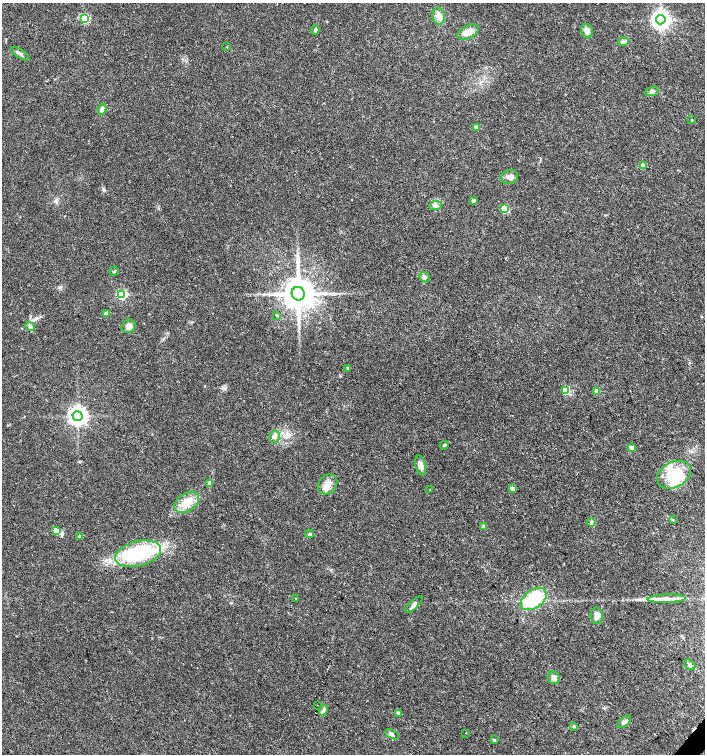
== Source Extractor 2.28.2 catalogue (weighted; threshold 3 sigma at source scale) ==
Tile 6 of 4 x 4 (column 2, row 2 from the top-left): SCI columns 1639-3044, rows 3005-4507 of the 6023 x 6017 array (HDU 1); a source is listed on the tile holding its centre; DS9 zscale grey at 2 x 2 block average (1 PNG px = mean of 2 x 2 image px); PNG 707 x 756 px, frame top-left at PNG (2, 3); each listed source drawn as its Kron ellipse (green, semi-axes under 4 px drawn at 4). Shown black and unused: <1% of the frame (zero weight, under 3 of 4 exposures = <1% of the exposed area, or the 3 px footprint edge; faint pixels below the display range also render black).
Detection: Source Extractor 2.28.2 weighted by HDU 2 'WHT'; one run over the whole footprint, this tile lists its part. Background 0.0228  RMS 0.0029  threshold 0.0129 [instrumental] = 3 sigma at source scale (4.5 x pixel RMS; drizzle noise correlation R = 1.50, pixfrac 1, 0.0396/0.0396 arcsec/px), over >= 5 px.
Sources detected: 68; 1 inside a brighter object's white glare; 1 long thin detection or spike segment (spike, bleed or trail) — neither listed nor drawn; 4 inside a brighter listed object's ellipse — not listed separately; the other 62 listed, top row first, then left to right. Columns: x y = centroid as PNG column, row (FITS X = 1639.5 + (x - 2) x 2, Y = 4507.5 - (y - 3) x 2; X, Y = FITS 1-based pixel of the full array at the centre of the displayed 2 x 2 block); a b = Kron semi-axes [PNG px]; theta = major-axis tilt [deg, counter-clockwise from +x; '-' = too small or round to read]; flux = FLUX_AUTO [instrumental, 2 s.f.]
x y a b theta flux
439 16 8 6 -79 4.6
84 18 3 3 - 47
661 20 4 4 - 340
315 30 4 4 - 1
587 31 7 5 -78 3.6
468 32 11 6 26 5.1
623 42 5 4 - 1.5
227 47 2 2 - 0.33
20 54 11 2 -32 1.4
652 91 7 4 20 1.7
102 109 6 4 80 2.8
692 120 3 2 - 0.33
477 128 3 3 - 8.4
643 165 3 3 - 6.2
509 177 9 6 18 3.2
473 200 3 2 - 2.2
436 205 6 4 5 1.7
504 209 3 3 - 22
114 271 5 2 - 0.62
425 277 6 4 -41 1.7
298 294 7 6 - 1700
122 295 3 3 - 60
106 314 3 3 - 4.9
276 315 3 3 - 0.73
129 326 7 6 - 3.5
30 327 5 4 - 1.4
348 368 3 3 - 1
566 390 3 3 - 24
597 391 3 3 - 9
78 416 5 5 - 360
274 437 6 5 - 2.3
444 445 4 3 - 0.75
632 448 3 2 - 3.6
421 465 10 5 -75 4.3
674 475 18 12 27 17
210 483 3 3 - 4.7
328 484 11 9 50 5.7
512 488 3 3 - 3.1
430 490 2 2 - 0.5
187 502 13 9 34 8.3
673 520 3 2 - 0.44
591 522 4 3 - 0.92
484 527 3 3 - 5.1
56 531 3 3 - 12
309 534 4 3 - 0.94
79 536 3 2 - 1.2
138 554 23 12 14 55
296 598 2 2 - 0.32
534 599 14 9 35 33
667 599 19 3 2 5.9
414 604 11 3 43 1.9
597 616 8 6 -80 3
690 665 6 4 -43 1.5
554 678 6 5 - 2.4
318 705 2 2 - 0.53
323 710 5 2 - 1.2
398 713 3 3 - 4.5
624 722 8 4 39 2.2
574 726 4 2 - 0.62
466 733 2 2 - 0.25
392 734 7 4 -25 1.7
494 740 3 2 - 0.92
Diffuse or blended objects may show on this block-average render without a row.